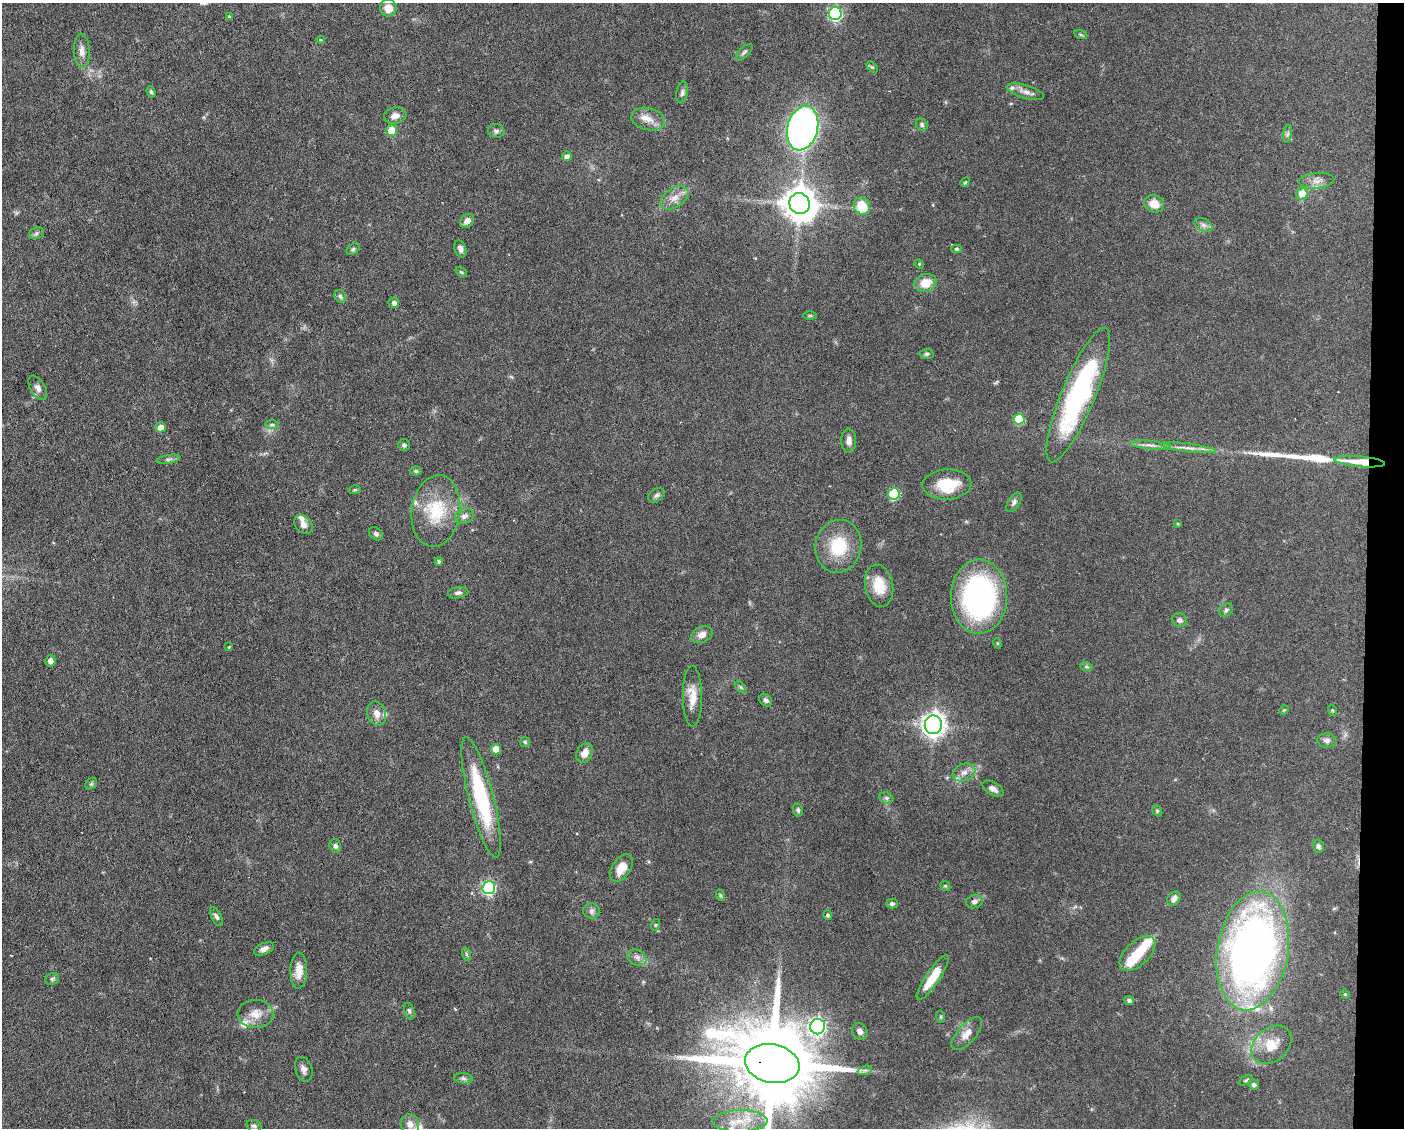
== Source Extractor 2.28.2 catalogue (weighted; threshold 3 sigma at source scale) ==
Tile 9 of 3 x 4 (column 3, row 3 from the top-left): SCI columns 2914-4315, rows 1127-2252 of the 4529 x 4503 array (HDU 1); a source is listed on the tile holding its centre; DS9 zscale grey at full resolution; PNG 1406 x 1130 px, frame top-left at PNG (2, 3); each listed source drawn as its Kron ellipse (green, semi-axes under 4 px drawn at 4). Shown black and unused: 3% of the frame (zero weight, under 3 of 6 exposures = <1% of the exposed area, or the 3 px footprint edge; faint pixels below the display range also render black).
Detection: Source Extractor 2.28.2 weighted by HDU 2 'WHT'; one run over the whole footprint, this tile lists its part. Background 0.0625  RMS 0.0034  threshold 0.0138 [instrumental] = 3 sigma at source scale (4.09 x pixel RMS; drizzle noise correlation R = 1.36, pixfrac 0.8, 0.05/0.05 arcsec/px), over >= 5 px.
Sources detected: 142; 1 inside a brighter object's white glare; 2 long thin detections or spike segments (spike, bleed or trail) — neither listed nor drawn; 9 inside a brighter listed object's ellipse — not listed separately; the other 130 listed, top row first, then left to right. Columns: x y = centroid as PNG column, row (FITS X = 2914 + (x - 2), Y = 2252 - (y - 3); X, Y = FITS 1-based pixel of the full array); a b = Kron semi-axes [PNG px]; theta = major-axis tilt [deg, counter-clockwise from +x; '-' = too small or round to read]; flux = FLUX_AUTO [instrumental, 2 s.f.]
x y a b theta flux
388 8 8 8 - 3.5
835 14 6 6 - 49
229 17 4 3 - 0.48
1081 35 6 4 -19 0.44
321 40 4 4 - 0.3
82 51 17 8 -88 2.1
744 52 11 5 44 0.76
872 67 6 4 -43 0.42
151 92 6 4 -71 0.52
1025 92 19 6 -16 2
682 93 11 5 81 0.92
395 116 11 8 10 2.1
648 119 17 11 -14 3.1
922 125 6 5 - 0.65
803 128 23 15 75 190
392 131 5 5 - 8.2
496 131 8 7 - 0.83
1288 134 9 4 81 0.71
567 156 5 4 - 1.3
1317 181 17 8 5 2.3
965 182 5 4 - 0.35
1302 194 6 6 - 4.9
674 198 15 9 34 2.9
800 204 11 10 - 580
1154 204 10 8 -21 4.1
862 206 9 8 - 7.7
467 221 8 6 45 1.7
1203 225 9 6 -27 1.2
36 233 7 6 - 0.76
353 249 7 5 31 0.61
460 249 9 5 -69 1.1
957 249 5 4 - 0.53
919 264 5 4 - 0.34
461 272 6 4 -36 0.42
926 283 11 9 19 5
340 296 7 5 -58 0.66
394 303 5 5 - 1
810 315 6 4 1 0.42
927 354 7 5 3 0.58
38 388 13 7 -59 1.4
1078 395 72 16 67 52
1019 419 5 5 - 15
272 424 7 4 -1 0.6
161 427 5 5 - 2.8
849 441 12 7 -90 1.8
404 445 6 6 - 0.59
1150 445 20 4 -5 1.6
1188 448 28 4 -7 2.2
168 459 12 3 9 0.76
1360 462 25 5 -5 9.2
416 471 5 4 - 0.51
947 484 24 15 2 11
354 490 6 4 11 0.37
894 494 6 5 - 21
656 495 9 6 39 0.79
1014 502 11 6 59 1
436 511 36 24 82 15
464 516 9 7 21 1.4
1178 524 4 3 - 0.32
303 525 10 8 -50 1.9
376 534 8 5 -40 0.82
838 546 26 23 79 13
439 561 4 4 - 0.59
879 586 21 14 -77 7.3
458 593 10 5 10 0.92
979 597 37 28 89 72
1226 610 7 6 - 0.75
1179 620 8 6 -18 1.1
702 635 11 8 25 1.9
997 643 5 3 - 0.3
229 647 3 3 - 0.48
50 661 6 5 - 1.4
1086 666 6 4 -20 0.45
741 687 7 4 -45 0.58
692 696 30 9 -90 5.1
766 700 7 5 -44 1
1284 710 5 4 - 0.34
1332 710 5 3 - 0.28
377 713 12 9 -71 2.4
933 725 9 8 - 210
1327 740 9 7 -5 1.2
525 742 5 5 - 0.43
496 749 5 5 - 5.1
584 753 10 7 59 2.8
964 772 12 8 22 2
91 784 6 5 - 0.51
993 789 11 6 -31 1.6
481 797 62 12 -76 28
886 798 7 5 -21 0.7
798 810 6 5 - 0.58
1157 811 6 4 -69 0.42
335 846 7 5 -71 0.81
1318 846 7 5 -72 0.82
621 868 15 9 57 4.3
945 886 5 4 - 0.4
489 888 6 6 - 49
720 895 6 4 -72 0.43
1174 898 8 6 50 1.6
974 902 8 6 17 1.2
892 904 5 5 - 0.69
591 911 8 7 - 1.1
828 915 4 4 - 0.65
216 917 10 5 -62 0.81
655 925 6 4 71 0.43
264 949 11 5 24 1.4
1253 951 60 35 80 210
1137 953 22 12 43 7.2
466 954 7 4 -72 0.54
637 957 10 7 -25 1.4
299 971 18 8 88 4
933 977 26 7 56 7.5
52 979 7 5 26 0.62
1345 994 4 4 - 0.33
1129 1000 5 4 - 0.87
409 1011 8 5 -76 0.69
255 1014 18 14 -3 4.1
941 1017 6 4 -72 0.38
818 1027 8 7 - 92
860 1031 8 7 - 1.3
967 1034 20 9 48 3.2
1271 1045 22 16 41 7.1
772 1064 27 19 -11 5700
304 1069 13 8 -71 1.5
865 1070 7 4 19 0.7
463 1078 9 5 -7 0.83
1246 1080 8 4 27 0.47
1254 1085 5 5 - 0.91
740 1121 28 10 1 7.1
410 1124 10 9 - 2.5
254 1126 7 6 - 0.75
Overlapping masked pixels (flux is a lower limit): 2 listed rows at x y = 1360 462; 772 1064
Isophote crosses this tile's border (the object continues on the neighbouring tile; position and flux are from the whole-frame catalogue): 2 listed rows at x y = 772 1064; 740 1121